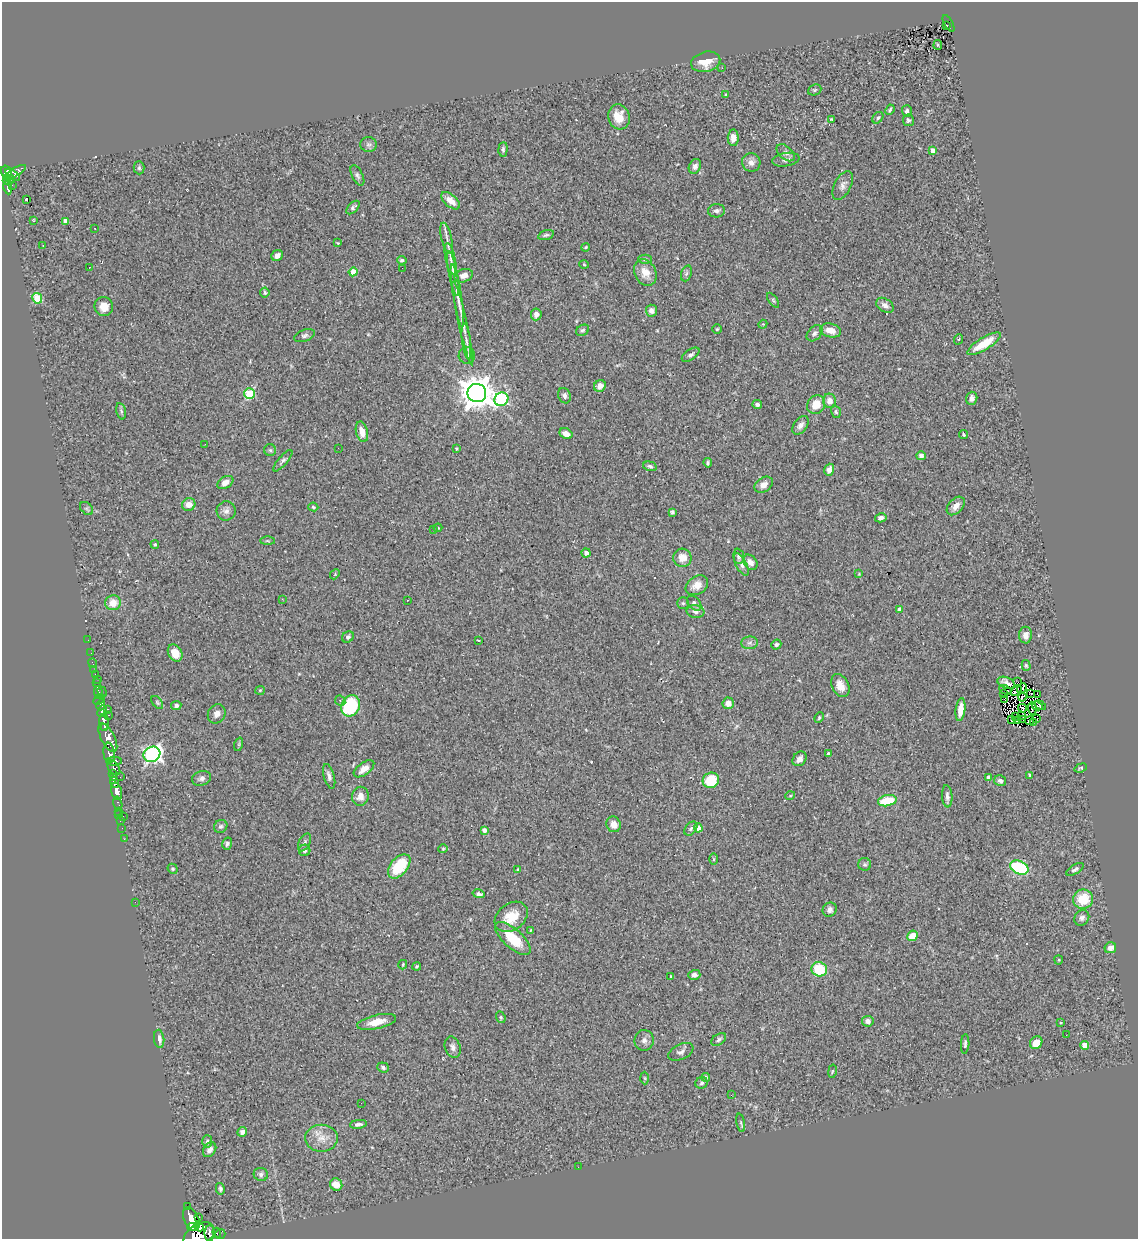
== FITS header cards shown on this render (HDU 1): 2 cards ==
NAXIS1  =                 1136
NAXIS2  =                 1237

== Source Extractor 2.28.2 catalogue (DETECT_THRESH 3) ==
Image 1136 x 1237 px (HDU 1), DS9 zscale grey, 1 PNG px = 1 image px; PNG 1140 x 1241 px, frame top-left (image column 1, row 1237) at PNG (2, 2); each listed source drawn as its Kron ellipse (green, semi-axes under 4 px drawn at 4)
Background 0.605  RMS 0.058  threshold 0.175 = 3 sigma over >= 5 px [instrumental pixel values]
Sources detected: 290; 5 with non-positive FLUX_AUTO (blend fragments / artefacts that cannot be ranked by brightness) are neither listed nor drawn; the other 285 listed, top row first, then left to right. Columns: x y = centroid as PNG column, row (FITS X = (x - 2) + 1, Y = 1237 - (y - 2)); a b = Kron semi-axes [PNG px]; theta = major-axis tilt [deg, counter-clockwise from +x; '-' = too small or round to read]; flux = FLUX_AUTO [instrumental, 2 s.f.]
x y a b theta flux
949 23 9 3 -61 10
947 25 4 3 - 23
938 45 5 4 - 4.3
706 62 15 10 14 51
722 68 3 2 - 4.2
815 90 7 5 22 7.4
726 94 4 3 - 3.4
890 110 5 3 - 5.6
907 111 6 5 - 10
619 117 13 10 -73 62
878 118 6 4 50 6.9
832 119 3 3 - 3.9
908 120 6 5 - 8.1
733 138 8 5 89 28
369 144 8 7 - 12
503 149 7 4 85 7.8
933 151 4 4 - 28
786 153 11 6 -41 14
786 160 13 6 10 17
751 162 9 9 - 20
695 166 8 6 65 14
139 168 6 5 - 7.7
6 172 6 5 - 400
15 172 13 4 31 200
13 175 8 4 -33 180
357 175 11 5 -63 11
11 179 4 3 - 82
7 181 4 3 - 100
12 185 2 2 - 6.5
843 185 15 8 63 22
8 187 7 3 -80 110
26 199 3 3 - 4
451 201 11 6 -41 35
353 207 8 5 44 9.7
717 211 8 6 4 12
33 220 4 2 - 2.8
65 221 4 4 - 23
95 228 2 2 - 2.8
546 235 8 4 15 7.8
447 238 16 5 -77 20
338 243 3 2 - 3
43 245 3 2 - 2.5
586 247 4 3 - 3.6
277 256 6 5 - 18
450 259 16 5 -78 23
645 259 7 4 0 8.3
402 260 4 4 - 6.7
584 265 4 3 - 3.5
89 268 3 2 - 2.5
402 268 2 2 - 2.9
353 272 4 4 - 56
453 273 23 4 -79 28
645 273 14 10 -62 49
686 273 8 5 70 8
464 276 9 6 17 21
265 292 5 4 - 8.9
457 295 32 4 -81 35
37 298 5 4 - 160
773 300 8 4 -55 6
885 305 9 6 -33 19
104 307 9 9 - 43
651 311 6 5 - 18
536 314 6 5 - 24
463 323 43 4 -77 41
763 324 4 3 - 3.8
717 329 5 4 - 4.4
583 330 7 5 28 7.4
831 330 11 7 -12 39
815 333 9 6 48 13
304 336 11 5 19 11
959 339 5 3 - 3.8
466 341 18 3 -83 16
984 344 19 6 31 90
467 355 8 8 - 14
691 355 10 5 35 11
600 386 6 5 - 28
477 393 9 9 - 6700
249 394 5 5 - 220
564 396 8 6 -70 11
972 398 6 5 - 16
501 399 7 6 - 520
830 401 7 6 - 25
757 404 5 4 - 11
816 405 10 8 53 59
121 411 8 4 -76 8.1
836 412 6 4 -74 7.2
800 425 10 6 54 19
362 432 10 6 -76 37
566 434 7 5 -28 27
964 435 4 4 - 5.9
205 444 2 2 - 2.2
338 448 2 2 - 2.3
457 449 3 2 - 4.2
270 450 6 6 - 8.4
921 456 4 4 - 17
283 461 13 4 49 11
708 463 4 3 - 6
650 466 7 4 -15 8.5
829 470 6 5 - 21
225 482 8 6 30 24
764 485 10 7 35 28
189 504 7 6 - 29
956 506 11 7 47 26
313 507 5 4 - 5.2
87 508 8 5 -44 6.6
226 511 9 9 - 19
672 512 4 3 - 7.1
881 518 6 4 13 13
438 528 4 3 - 3.7
433 529 2 2 - 5
267 541 7 4 0 5.4
155 544 4 4 - 5.3
586 553 4 4 - 15
739 556 8 5 -85 9.4
682 558 9 9 - 41
750 562 8 6 -52 21
741 564 12 5 -61 13
335 574 5 4 - 4.5
859 574 3 3 - 3.1
697 585 12 9 33 36
282 599 2 2 - 2.7
407 600 3 2 - 3.7
113 603 8 7 - 50
683 603 5 5 - 7.2
694 603 8 5 -48 12
900 610 4 4 - 28
695 611 9 6 -10 16
1025 635 8 6 89 21
348 637 6 5 - 8.5
88 640 2 2 - 7.2
478 640 3 2 - 3.3
749 643 8 6 1 12
776 644 5 4 - 8.2
91 653 2 2 - 7.4
175 653 9 6 -60 47
93 663 5 2 - 8.9
1026 665 5 4 - 5.3
94 670 2 2 - 6.8
95 674 3 2 - 19
97 679 4 2 - 4.1
1018 682 3 2 - 1.1
97 683 3 3 - 53
1006 683 9 5 -21 9.7
840 686 12 8 -64 42
1022 688 5 2 - 6
260 690 5 4 - 4.3
1005 690 7 2 -26 2.8
1016 691 6 2 40 0.096
98 692 6 3 -78 120
102 692 6 2 -71 37
1003 693 3 2 - 2.8
1031 694 3 2 - 3.9
1038 694 3 2 - 3.3
1022 697 4 2 - 4.9
1004 699 2 2 - 0.76
99 700 6 3 31 380
340 701 5 4 - 7.5
157 702 8 4 -52 5.6
728 703 5 5 - 32
101 705 5 4 - 470
176 705 5 4 - 12
1040 705 6 3 -33 13
351 706 11 9 67 250
1037 706 5 2 - 17
1022 708 4 3 - 3.2
1032 708 6 3 -88 0.37
108 709 3 2 - 28
960 710 11 5 83 46
102 711 6 3 66 410
217 714 10 8 59 22
109 715 2 2 - 4.3
1022 715 3 2 - 0.79
1016 717 2 2 - 1.7
819 718 5 3 - 5.4
1037 718 2 2 - 2.6
1023 719 3 2 - 6.5
1012 720 3 2 - 2.7
1017 720 3 2 - 2
1029 721 4 2 - 1.9
104 722 8 5 89 1000
1033 722 2 2 - 3.6
105 728 4 3 - 300
108 738 16 7 -62 660
239 744 7 4 72 5.7
109 753 10 5 -83 390
152 754 8 7 - 950
828 754 4 3 - 11
799 759 8 6 49 17
114 761 8 4 2 350
114 767 9 5 -53 230
1081 768 6 4 21 4.9
364 769 12 6 36 36
113 773 4 2 - 8.8
1030 775 4 3 - 6
329 776 13 5 -74 16
114 777 3 2 - 65
120 777 2 2 - 9.7
202 778 10 7 19 14
989 778 4 4 - 24
711 780 8 7 - 110
1000 781 6 5 - 13
114 782 6 4 -73 160
116 791 9 5 -75 740
360 796 9 8 - 30
790 796 5 3 - 3.1
947 796 11 5 -85 14
887 801 9 5 10 120
118 803 7 3 -75 54
119 811 2 2 - 8.9
119 815 2 2 - 8.1
123 816 2 2 - 8.5
120 821 3 2 - 11
614 824 8 7 - 32
221 826 7 6 - 8.6
122 828 2 2 - 8.6
698 828 4 4 - 36
691 829 8 5 50 8.8
484 830 4 4 - 14
124 839 2 2 - 6.6
305 842 10 5 63 10
227 844 6 5 - 8.3
443 849 5 4 - 4.4
305 850 6 6 - 9.4
714 859 6 4 -90 4.3
865 864 6 6 - 7.5
399 866 14 8 49 150
1019 868 10 6 -22 270
173 869 5 4 - 7.8
518 869 4 3 - 6.3
1075 869 10 4 31 9.6
479 894 6 4 -13 12
1083 899 10 9 - 100
135 902 2 2 - 40
830 910 7 7 - 14
511 917 18 13 36 85
1082 918 8 7 - 14
530 930 4 2 - 3.4
912 936 6 4 43 58
513 938 22 9 -42 120
1110 948 6 5 - 18
1059 960 4 4 - 4
403 965 5 3 - 3.9
417 966 4 3 - 4.2
819 969 8 7 - 150
694 975 6 5 - 13
671 976 3 2 - 4.2
501 1017 6 4 -70 5.1
868 1021 5 5 - 15
377 1022 20 7 13 53
1061 1022 3 2 - 3.1
1066 1035 2 2 - 27
159 1039 9 5 -83 18
719 1039 8 5 35 9.4
644 1040 10 9 - 19
1036 1043 7 5 47 41
965 1044 10 4 87 8.7
1084 1045 4 4 - 49
453 1047 11 7 -71 17
681 1052 13 7 25 15
383 1067 6 5 - 9.4
832 1071 7 3 80 4.2
706 1077 4 4 - 7.9
645 1078 6 4 -88 4.1
701 1083 6 6 - 8.6
731 1095 2 2 - 2.6
361 1103 2 2 - 16
741 1123 9 4 -78 7
358 1124 8 4 8 11
242 1132 5 4 - 17
321 1138 16 13 1 53
207 1141 6 5 - 7.9
210 1150 8 5 53 18
578 1167 2 2 - 2.3
261 1174 7 6 - 12
336 1185 6 6 - 53
220 1189 6 4 -77 9.3
187 1207 3 3 - 59
199 1217 3 2 - 4.3
191 1219 12 7 -65 1700
192 1227 5 4 - 420
199 1227 5 4 - 210
210 1233 8 5 90 330
217 1233 5 2 - 81
220 1234 5 5 - 17
199 1235 17 11 35 2000
At the frame edge (FLAGS 8, measured only in part): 1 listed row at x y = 199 1235
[5 non-positive-flux detections neither listed nor drawn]